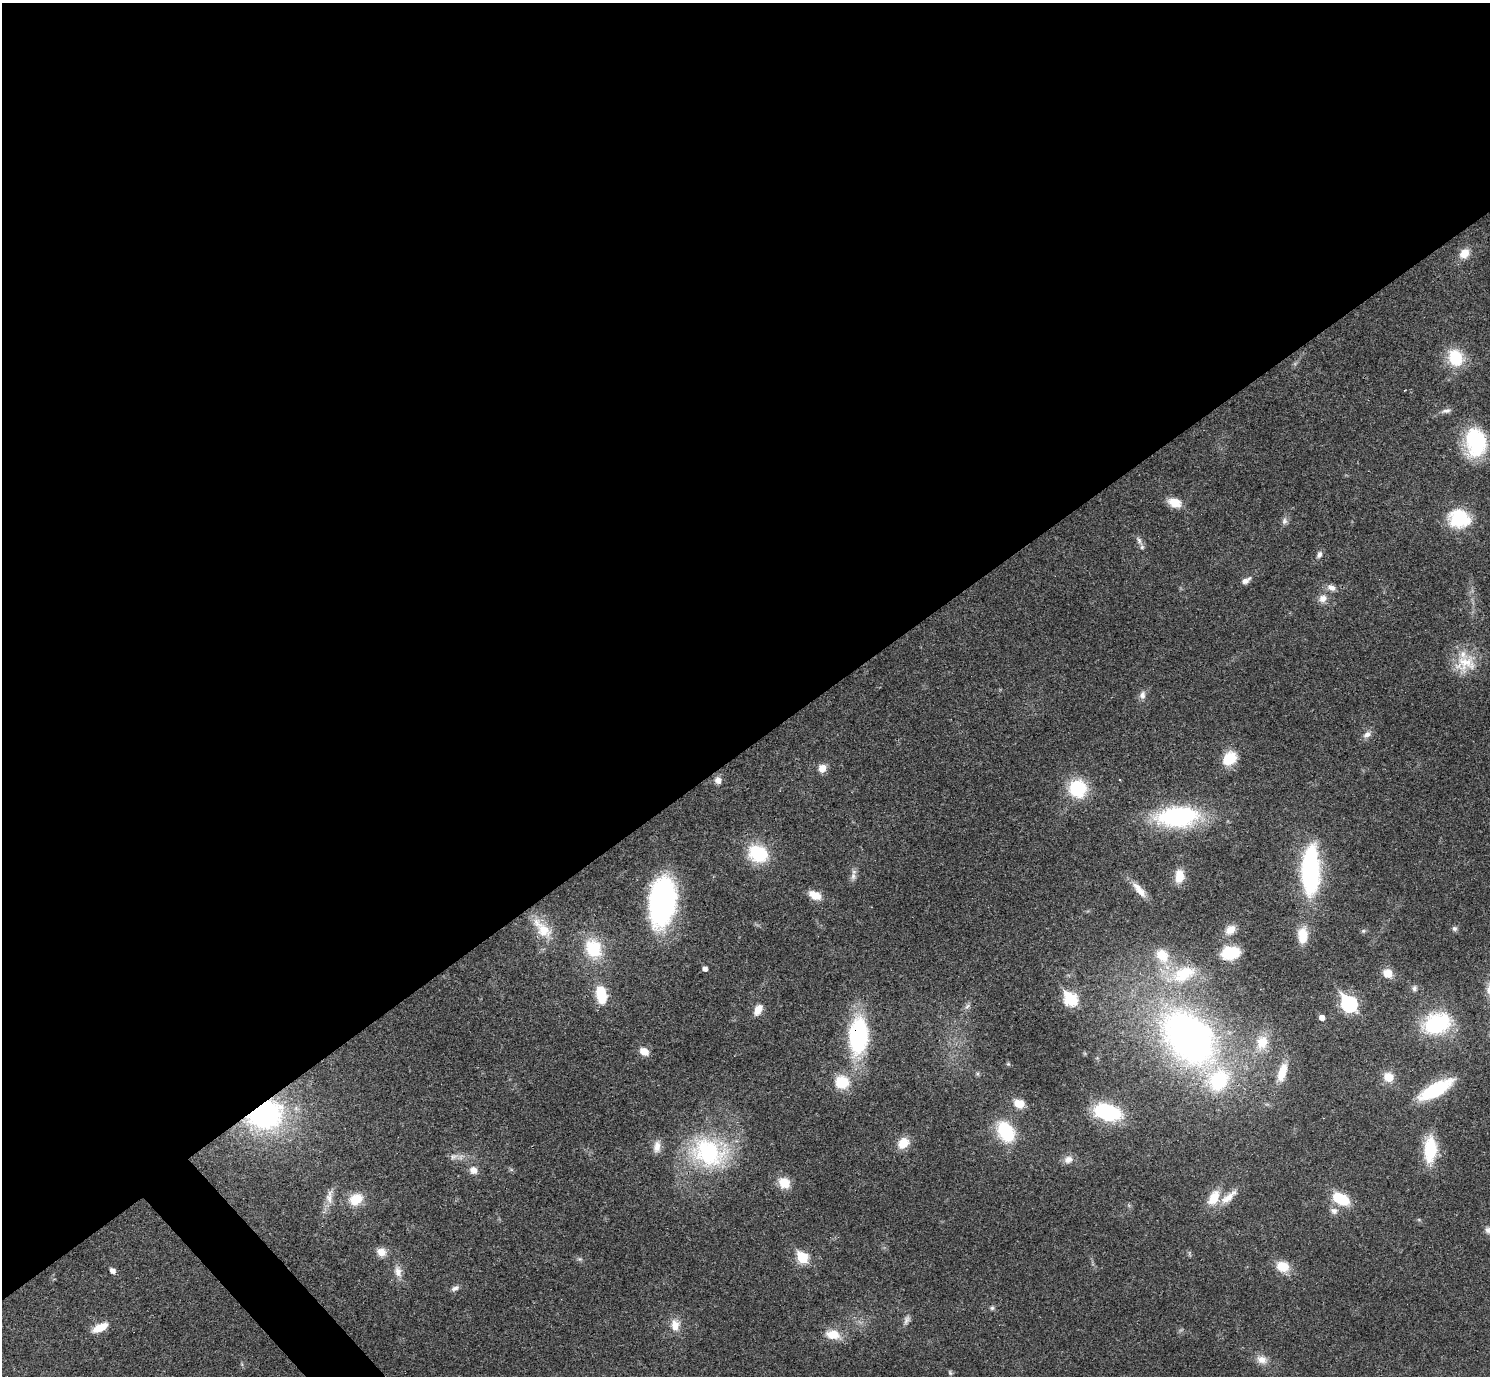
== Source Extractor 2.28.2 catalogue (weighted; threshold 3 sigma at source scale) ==
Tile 2 of 4 x 4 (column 2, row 1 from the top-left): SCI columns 1489-2976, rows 4281-5654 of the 5955 x 5951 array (HDU 1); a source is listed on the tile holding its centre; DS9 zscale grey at full resolution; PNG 1492 x 1378 px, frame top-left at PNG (2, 3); no overlay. Shown black and unused: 55% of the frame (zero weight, under 3 of 4 exposures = <1% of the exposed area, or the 3 px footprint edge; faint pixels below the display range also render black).
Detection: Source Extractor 2.28.2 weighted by HDU 2 'WHT'; one run over the whole footprint, this tile lists its part. Background 0.0352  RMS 0.0026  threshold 0.0118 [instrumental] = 3 sigma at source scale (4.5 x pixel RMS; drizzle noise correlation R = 1.50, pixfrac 1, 0.05/0.05 arcsec/px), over >= 5 px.
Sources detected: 95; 1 inside a brighter object's white glare — not listed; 2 inside a brighter listed object's ellipse — not listed separately; the other 92 listed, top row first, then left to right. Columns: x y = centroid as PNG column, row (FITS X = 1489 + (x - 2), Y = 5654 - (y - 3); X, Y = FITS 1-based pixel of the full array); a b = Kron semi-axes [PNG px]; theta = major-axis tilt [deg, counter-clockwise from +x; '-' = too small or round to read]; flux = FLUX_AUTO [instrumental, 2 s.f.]
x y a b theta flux
1464 253 12 10 46 3.2
1455 358 16 13 -61 12
1405 390 3 2 - 0.18
1446 411 14 6 11 1.1
1475 442 34 24 -88 19
1175 503 16 10 -19 3.8
1459 518 24 20 -12 14
1284 521 11 7 77 1
1139 541 15 6 -62 1.2
1319 554 10 7 63 0.97
1246 580 13 6 27 1.4
1331 588 12 8 -22 1.6
1323 599 13 11 48 2.2
1465 663 32 25 22 8.3
1142 695 12 8 77 1.3
1367 734 13 8 37 1.4
1230 758 15 12 45 7.5
822 768 9 8 - 2.6
718 780 10 8 -61 1.5
1078 788 16 16 - 15
1178 816 40 19 3 40
758 854 18 15 -29 15
1310 868 41 19 83 36
853 876 11 8 87 1.2
1179 876 14 10 83 4.3
1139 890 25 8 -49 3.4
815 895 14 8 -25 3.7
662 901 45 23 84 57
1454 928 7 7 - 0.68
543 930 26 17 -46 6.6
1230 930 13 9 41 2.7
1363 931 6 5 - 0.43
1303 936 18 10 88 5.2
593 948 20 15 -69 12
1230 953 13 10 8 13
1162 955 19 15 -49 6.5
705 968 5 5 - 1.2
1388 973 11 9 -35 2.9
1183 974 37 21 24 14
1414 988 8 6 75 0.7
1489 990 19 9 -85 2.9
601 994 17 9 -80 9.7
1070 999 8 6 -49 30
1349 1004 9 7 -50 56
967 1006 10 6 45 0.86
758 1010 13 8 61 2.8
1322 1017 5 5 - 1.7
1437 1023 29 20 21 21
858 1036 33 18 86 36
1189 1038 69 46 -47 130
1262 1042 20 16 71 6
644 1052 10 8 -31 2.6
1008 1064 5 4 - 0.33
1282 1072 23 9 74 5.3
978 1074 6 4 -89 0.42
1388 1077 10 9 - 3.9
842 1082 16 15 - 7.5
1436 1090 34 12 29 17
1019 1104 10 8 -19 4
1108 1112 22 12 -14 26
264 1114 31 24 14 51
1006 1132 19 14 -60 16
903 1143 13 10 42 4.7
657 1146 16 9 81 2.3
1430 1149 22 10 87 16
709 1152 43 33 -16 34
453 1157 12 9 14 1.4
1068 1159 12 10 22 1.8
473 1170 10 9 - 1.9
784 1183 12 11 - 4.8
329 1197 23 10 84 2.8
1228 1197 29 9 39 3.9
1214 1198 19 12 62 5.6
356 1199 15 12 27 6.1
1341 1199 15 9 -29 11
1334 1211 11 9 -4 1.5
1488 1230 10 9 - 1.3
381 1252 10 9 - 2.7
1189 1254 8 4 -82 0.41
802 1257 7 6 - 19
580 1259 7 5 -1 0.53
1283 1266 14 11 -18 4.9
112 1271 5 5 - 1.6
398 1271 16 10 -78 2.2
455 1288 10 6 27 0.96
992 1308 6 6 - 0.56
907 1320 13 8 67 1.2
675 1325 16 11 -86 3.1
100 1327 17 8 26 4.7
833 1334 19 11 -13 4.6
1262 1360 15 11 -15 2.5
950 1373 7 5 -64 0.41
Overlapping masked pixels (flux is a lower limit): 3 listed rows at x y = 1178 816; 858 1036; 264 1114
Isophote crosses this tile's border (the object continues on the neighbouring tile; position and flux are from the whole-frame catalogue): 3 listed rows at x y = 1475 442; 1489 990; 1488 1230